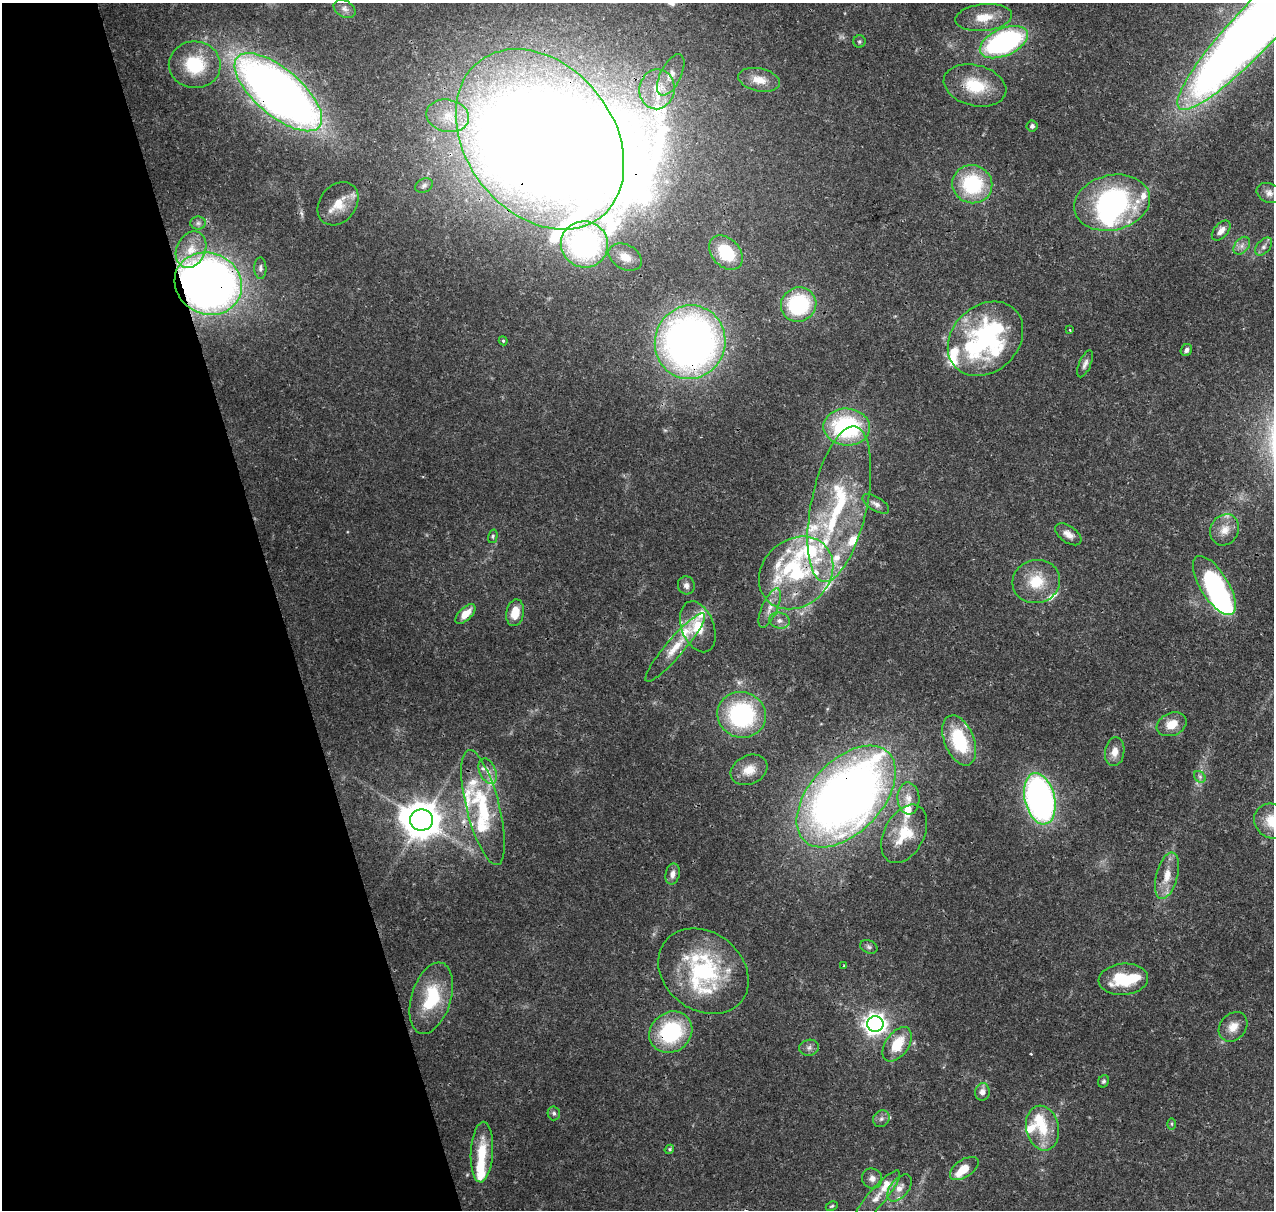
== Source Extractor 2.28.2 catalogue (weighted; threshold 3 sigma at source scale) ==
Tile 5 of 4 x 4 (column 1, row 2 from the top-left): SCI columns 119-1390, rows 2543-3750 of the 5318 x 5038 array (HDU 1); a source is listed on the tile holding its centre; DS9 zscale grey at full resolution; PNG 1276 x 1212 px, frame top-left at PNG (2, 3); each listed source drawn as its Kron ellipse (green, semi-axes under 4 px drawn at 4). Shown black and unused: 22% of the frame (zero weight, under 3 of 4 exposures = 8% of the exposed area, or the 3 px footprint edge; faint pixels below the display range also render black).
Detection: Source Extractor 2.28.2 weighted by HDU 2 'WHT'; one run over the whole footprint, this tile lists its part. Background 0.067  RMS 0.003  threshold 0.0137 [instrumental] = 3 sigma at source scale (4.5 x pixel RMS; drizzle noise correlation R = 1.50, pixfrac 1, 0.0396/0.0396 arcsec/px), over >= 5 px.
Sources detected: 135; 1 too faint to see at this stretch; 6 inside a brighter object's white glare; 1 cosmic-ray / hot-pixel residue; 1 long thin detection or spike segment (spike, bleed or trail) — neither listed nor drawn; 35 inside a brighter listed object's ellipse — not listed separately; the other 91 listed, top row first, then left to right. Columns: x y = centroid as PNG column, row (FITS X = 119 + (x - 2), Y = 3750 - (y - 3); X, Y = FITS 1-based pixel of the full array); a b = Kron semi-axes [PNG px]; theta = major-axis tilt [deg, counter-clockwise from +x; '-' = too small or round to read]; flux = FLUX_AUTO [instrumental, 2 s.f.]
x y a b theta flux
345 9 12 8 -29 1.6
984 17 28 13 6 6.8
1254 29 109 22 47 590
859 41 6 6 - 0.6
1004 42 25 13 24 66
195 65 26 23 -5 17
671 75 22 10 63 3.5
759 80 21 11 -12 4.3
975 85 32 20 -14 12
657 89 20 17 82 8.3
278 92 54 23 -40 320
448 116 21 16 -11 8.3
1032 126 5 5 - 0.86
540 139 99 74 -52 900
972 184 20 19 - 24
424 185 9 7 26 1.1
1269 193 13 9 -24 2.1
1112 203 38 27 13 60
338 204 23 18 51 6.6
198 223 8 6 1 0.88
1221 230 12 7 49 2.1
584 244 24 23 - 59
1242 246 10 7 51 1.5
1264 247 10 6 49 1.3
191 250 19 14 64 5.9
726 253 19 14 -46 14
625 257 18 12 -27 4.1
260 268 11 6 -89 1.1
208 284 34 30 -24 260
799 305 18 17 - 30
1070 330 4 2 - 0.24
985 339 41 33 44 65
503 341 4 4 - 0.36
690 342 37 35 74 210
1186 350 6 5 - 1.1
1085 364 14 6 67 1.3
847 427 23 18 -4 38
839 504 79 28 78 42
876 504 15 7 -32 1.7
1225 530 16 14 60 4
1068 534 15 8 -35 2.4
493 536 7 4 74 0.59
796 573 40 33 42 33
1036 581 24 21 13 10
686 585 9 8 - 1.5
1214 585 33 14 -58 50
770 608 21 8 66 3.5
515 613 13 9 79 5.8
465 614 12 6 44 4.9
779 621 10 8 -11 1.7
698 627 26 16 -69 8.9
675 647 44 9 49 6.7
742 715 24 23 - 40
1172 724 15 11 24 5
959 740 26 15 -68 20
1115 752 14 9 83 3.1
749 770 19 14 25 4.6
488 771 13 8 -67 2.3
1200 777 6 5 - 0.8
846 796 61 36 46 300
908 798 16 11 -86 3.6
1040 799 26 15 -77 120
483 807 59 16 -76 22
421 820 11 10 - 810
1273 821 19 17 -31 8.4
904 834 31 20 62 11
673 874 10 7 78 1.7
1167 876 24 10 75 5.3
869 947 9 6 -22 0.82
844 966 4 3 - 0.3
703 971 48 39 -38 36
1123 979 25 15 5 14
431 998 37 19 73 17
875 1024 8 8 - 220
1233 1027 16 13 48 3.9
671 1032 22 19 36 29
897 1044 19 11 55 9.1
809 1048 10 8 12 1.3
1103 1081 6 5 - 0.58
982 1092 9 7 84 2.1
554 1113 7 6 - 0.83
881 1119 9 7 44 1.2
1172 1124 6 4 -90 0.42
1042 1128 23 16 -77 9.3
669 1149 5 4 - 0.53
482 1152 30 11 87 9.3
964 1168 16 8 34 5.2
872 1178 10 9 - 1.8
899 1188 16 9 49 3.1
876 1198 35 8 49 4.1
832 1206 6 4 26 0.43
Overlapping masked pixels (flux is a lower limit): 7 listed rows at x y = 278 92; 540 139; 208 284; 690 342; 796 573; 846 796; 671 1032
Isophote crosses this tile's border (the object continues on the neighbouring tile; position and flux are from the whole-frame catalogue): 2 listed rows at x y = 1254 29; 1273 821